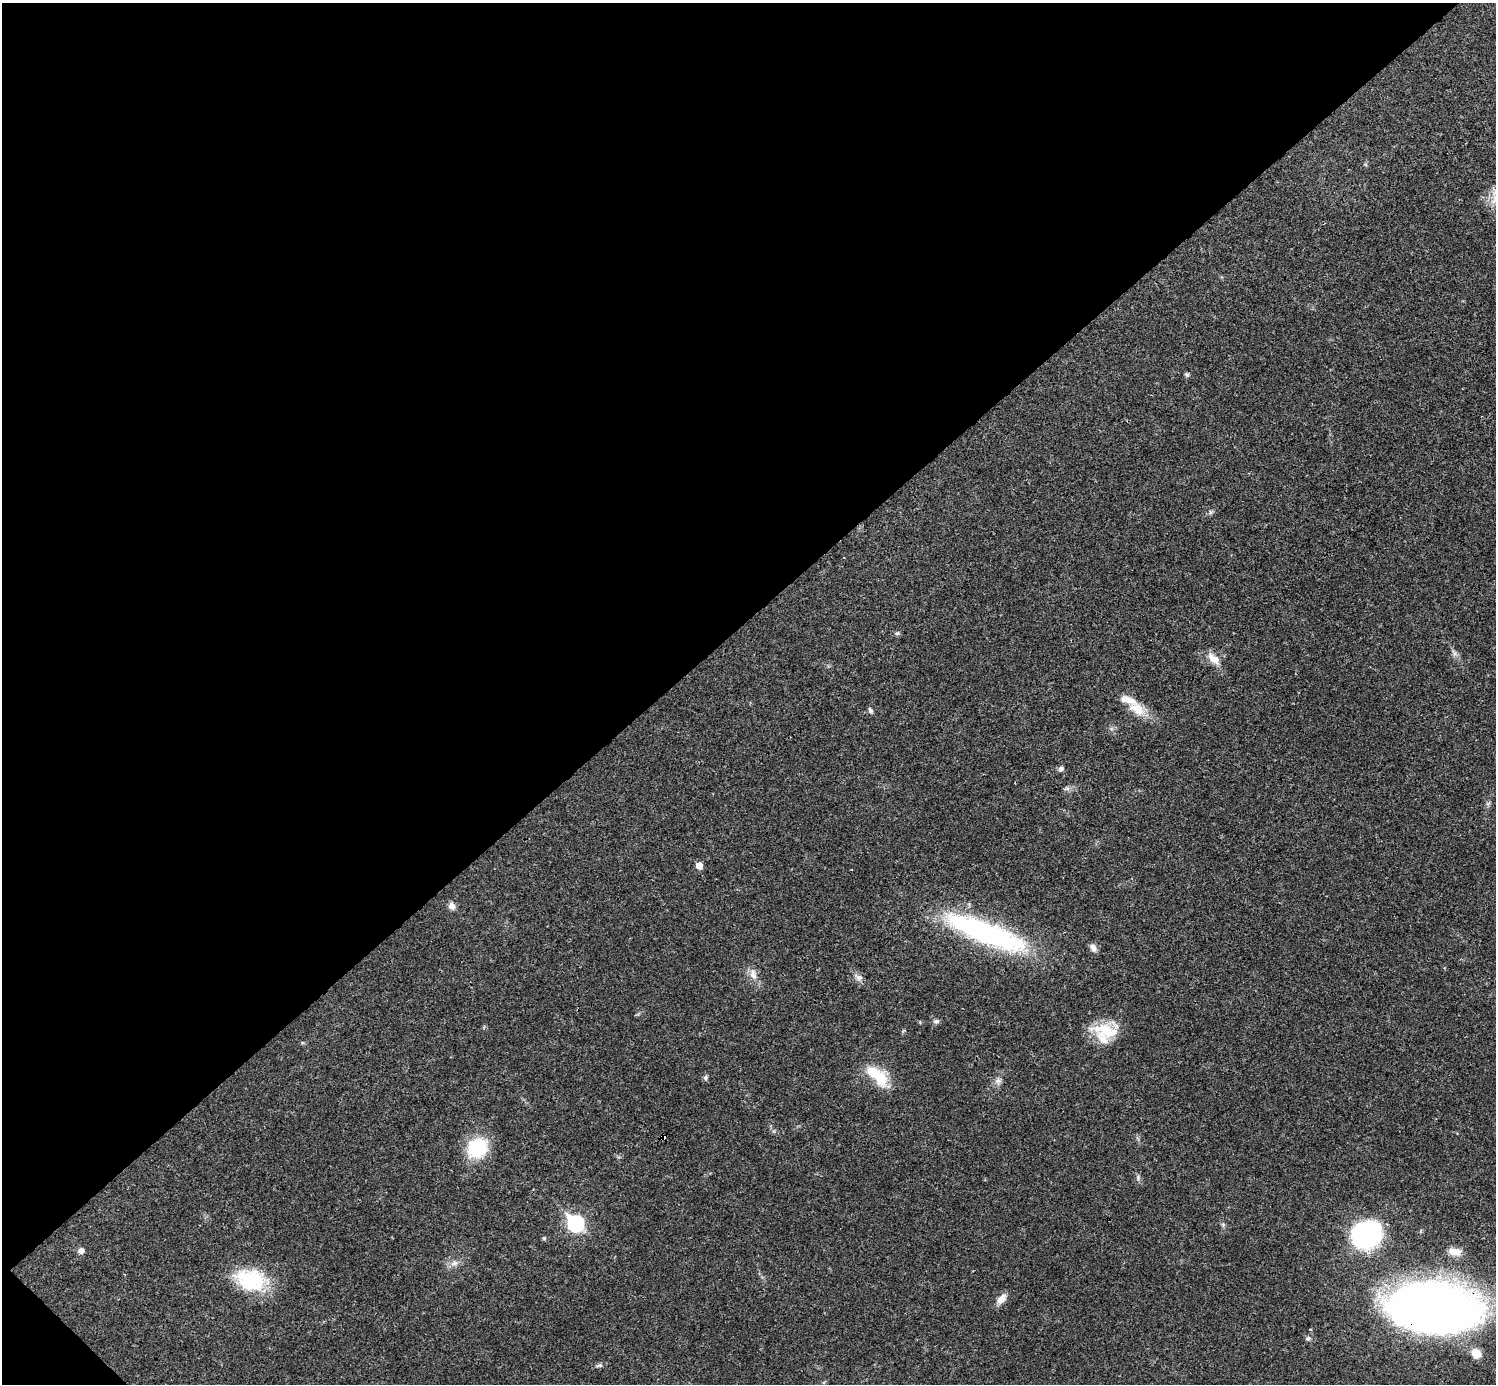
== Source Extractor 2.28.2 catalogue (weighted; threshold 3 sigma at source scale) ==
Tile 5 of 4 x 4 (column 1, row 2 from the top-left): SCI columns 1-1494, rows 2920-4301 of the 5981 x 5981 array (HDU 1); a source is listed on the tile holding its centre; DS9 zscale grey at full resolution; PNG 1498 x 1386 px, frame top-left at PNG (2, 3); no overlay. Shown black and unused: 45% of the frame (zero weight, under 3 of 4 exposures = <1% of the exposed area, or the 3 px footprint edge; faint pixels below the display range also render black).
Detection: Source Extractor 2.28.2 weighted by HDU 2 'WHT'; one run over the whole footprint, this tile lists its part. Background 0.0207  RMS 0.0023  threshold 0.0101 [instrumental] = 3 sigma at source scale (4.5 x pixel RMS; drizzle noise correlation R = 1.50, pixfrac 1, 0.05/0.05 arcsec/px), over >= 5 px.
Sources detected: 38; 2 inside a brighter listed object's ellipse — not listed separately; the other 36 listed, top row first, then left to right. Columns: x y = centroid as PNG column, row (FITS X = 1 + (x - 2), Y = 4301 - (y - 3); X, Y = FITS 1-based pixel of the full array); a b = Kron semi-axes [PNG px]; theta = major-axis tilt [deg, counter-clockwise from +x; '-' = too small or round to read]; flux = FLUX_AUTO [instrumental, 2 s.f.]
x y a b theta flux
1187 374 6 5 - 0.4
1210 512 7 4 -89 0.37
897 633 6 5 - 0.37
1454 653 10 5 -57 0.8
1214 659 17 10 -38 2.7
1137 709 26 14 -32 4.7
870 710 7 5 -69 0.64
1061 769 8 6 33 0.6
1067 788 8 5 15 0.62
699 866 5 5 - 2.6
452 906 9 8 - 1.2
985 932 101 23 -21 45
1093 948 11 7 -56 1.1
753 974 15 9 -73 1.9
858 977 12 9 -36 1.1
936 1021 8 6 8 0.6
1106 1030 31 23 21 7.7
875 1074 32 13 -42 9
705 1077 6 6 - 0.49
998 1081 9 8 - 1
664 1137 4 4 - 2
477 1148 22 19 27 12
1138 1178 9 3 86 0.42
576 1224 8 7 - 49
1223 1224 6 5 - 0.43
1366 1235 20 17 12 56
544 1238 5 5 - 0.29
81 1251 8 7 - 0.97
1454 1251 19 9 -11 2.2
454 1263 11 7 12 1.2
251 1280 41 26 -12 14
1002 1299 15 8 52 1.8
1431 1307 59 31 -6 340
1308 1338 7 6 - 0.51
1476 1353 14 11 -48 2.6
599 1365 10 5 10 0.59
Overlapping masked pixels (flux is a lower limit): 2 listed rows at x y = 664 1137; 1431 1307